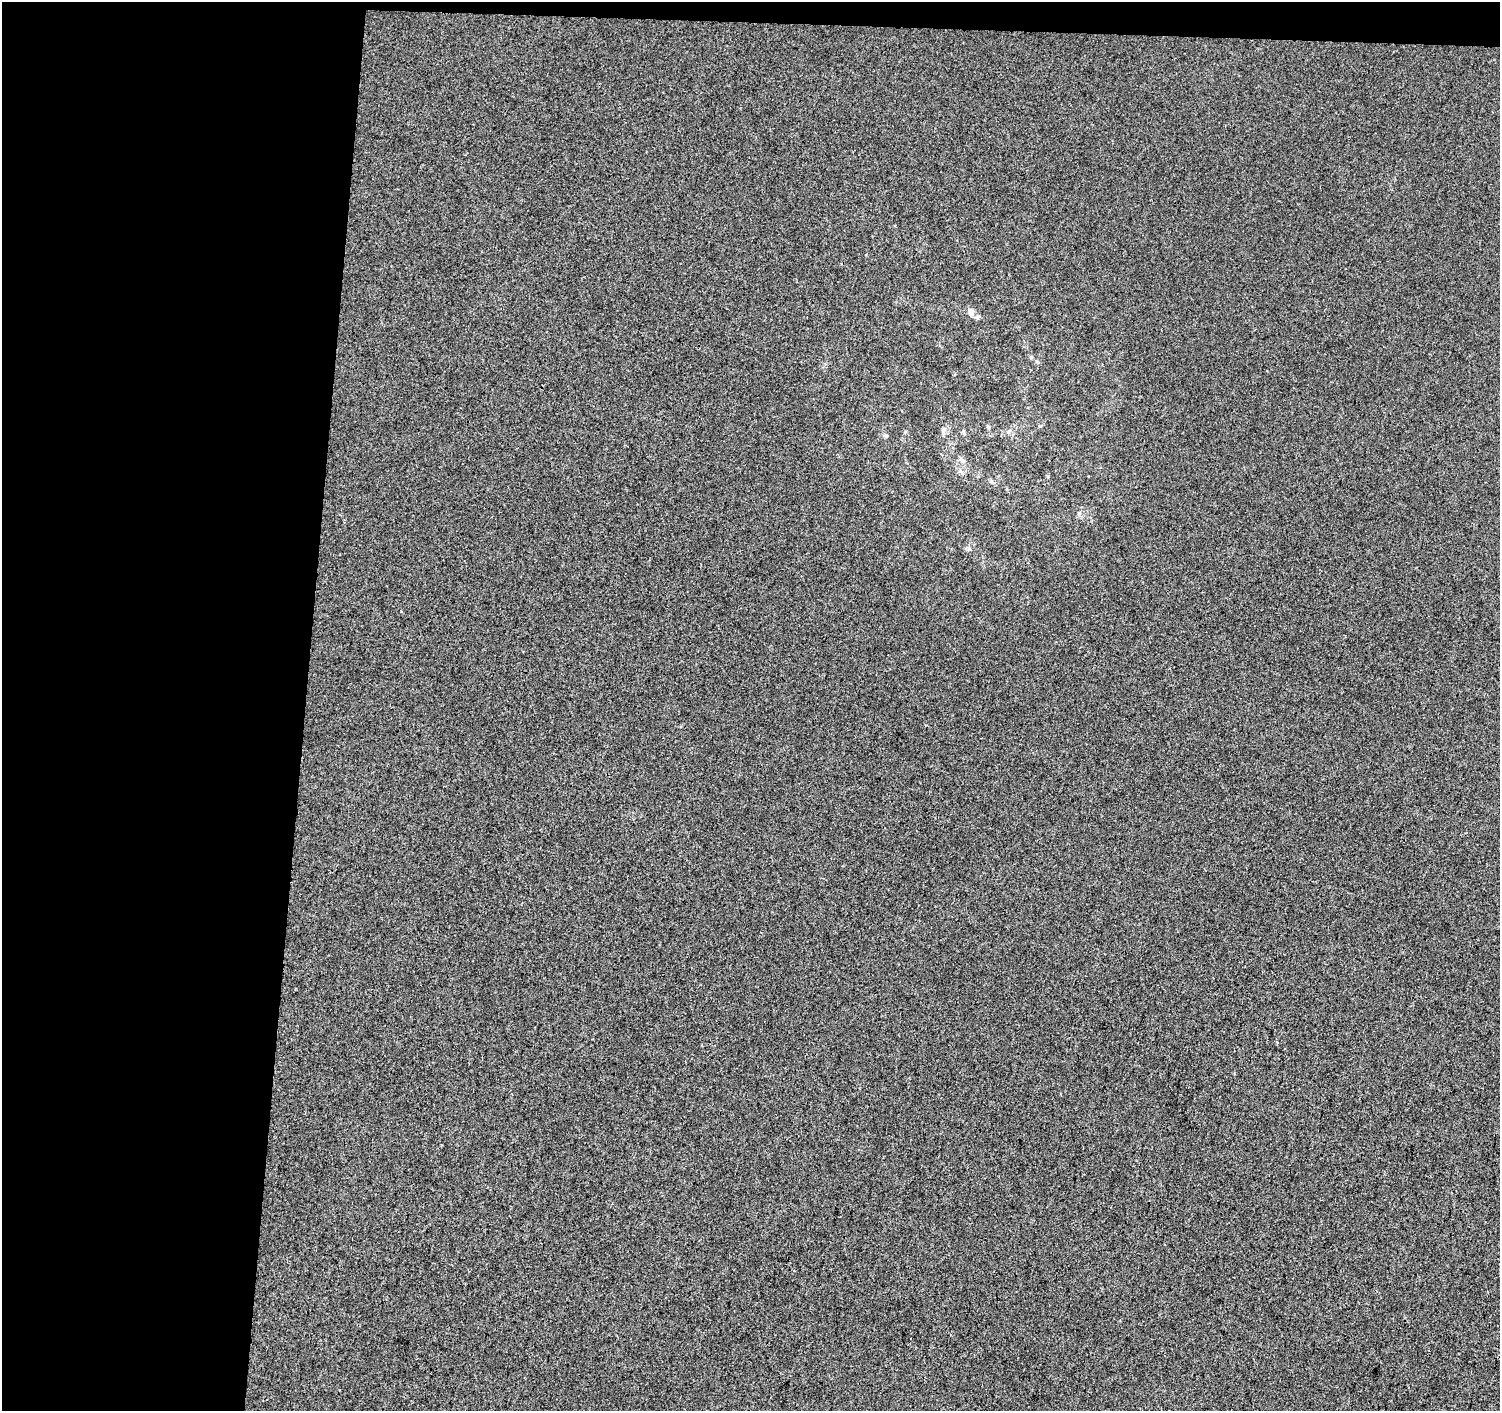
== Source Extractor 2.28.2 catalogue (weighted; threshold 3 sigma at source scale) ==
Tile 1 of 3 x 3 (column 1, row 1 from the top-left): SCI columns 12-1509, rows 3105-4513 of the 4505 x 4741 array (HDU 1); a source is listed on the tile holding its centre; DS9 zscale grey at full resolution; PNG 1502 x 1413 px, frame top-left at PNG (2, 2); no overlay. Shown black and unused: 22% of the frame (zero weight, under 3 of 4 exposures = <1% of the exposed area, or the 3 px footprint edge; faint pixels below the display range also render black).
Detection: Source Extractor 2.28.2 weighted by HDU 2 'WHT'; one run over the whole footprint, this tile lists its part. Background -0.00111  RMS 0.0033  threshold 0.0148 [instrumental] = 3 sigma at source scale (4.5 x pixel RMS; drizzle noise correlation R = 1.50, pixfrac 1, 0.0396/0.0396 arcsec/px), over >= 5 px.
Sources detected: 3; all 3 listed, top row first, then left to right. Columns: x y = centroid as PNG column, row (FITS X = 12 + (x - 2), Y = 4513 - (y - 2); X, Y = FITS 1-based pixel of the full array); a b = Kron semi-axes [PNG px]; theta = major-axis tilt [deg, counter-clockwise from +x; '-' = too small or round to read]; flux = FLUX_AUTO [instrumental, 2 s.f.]
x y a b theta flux
971 311 11 6 -69 1.3
988 427 6 4 -89 0.42
943 430 8 6 89 0.91